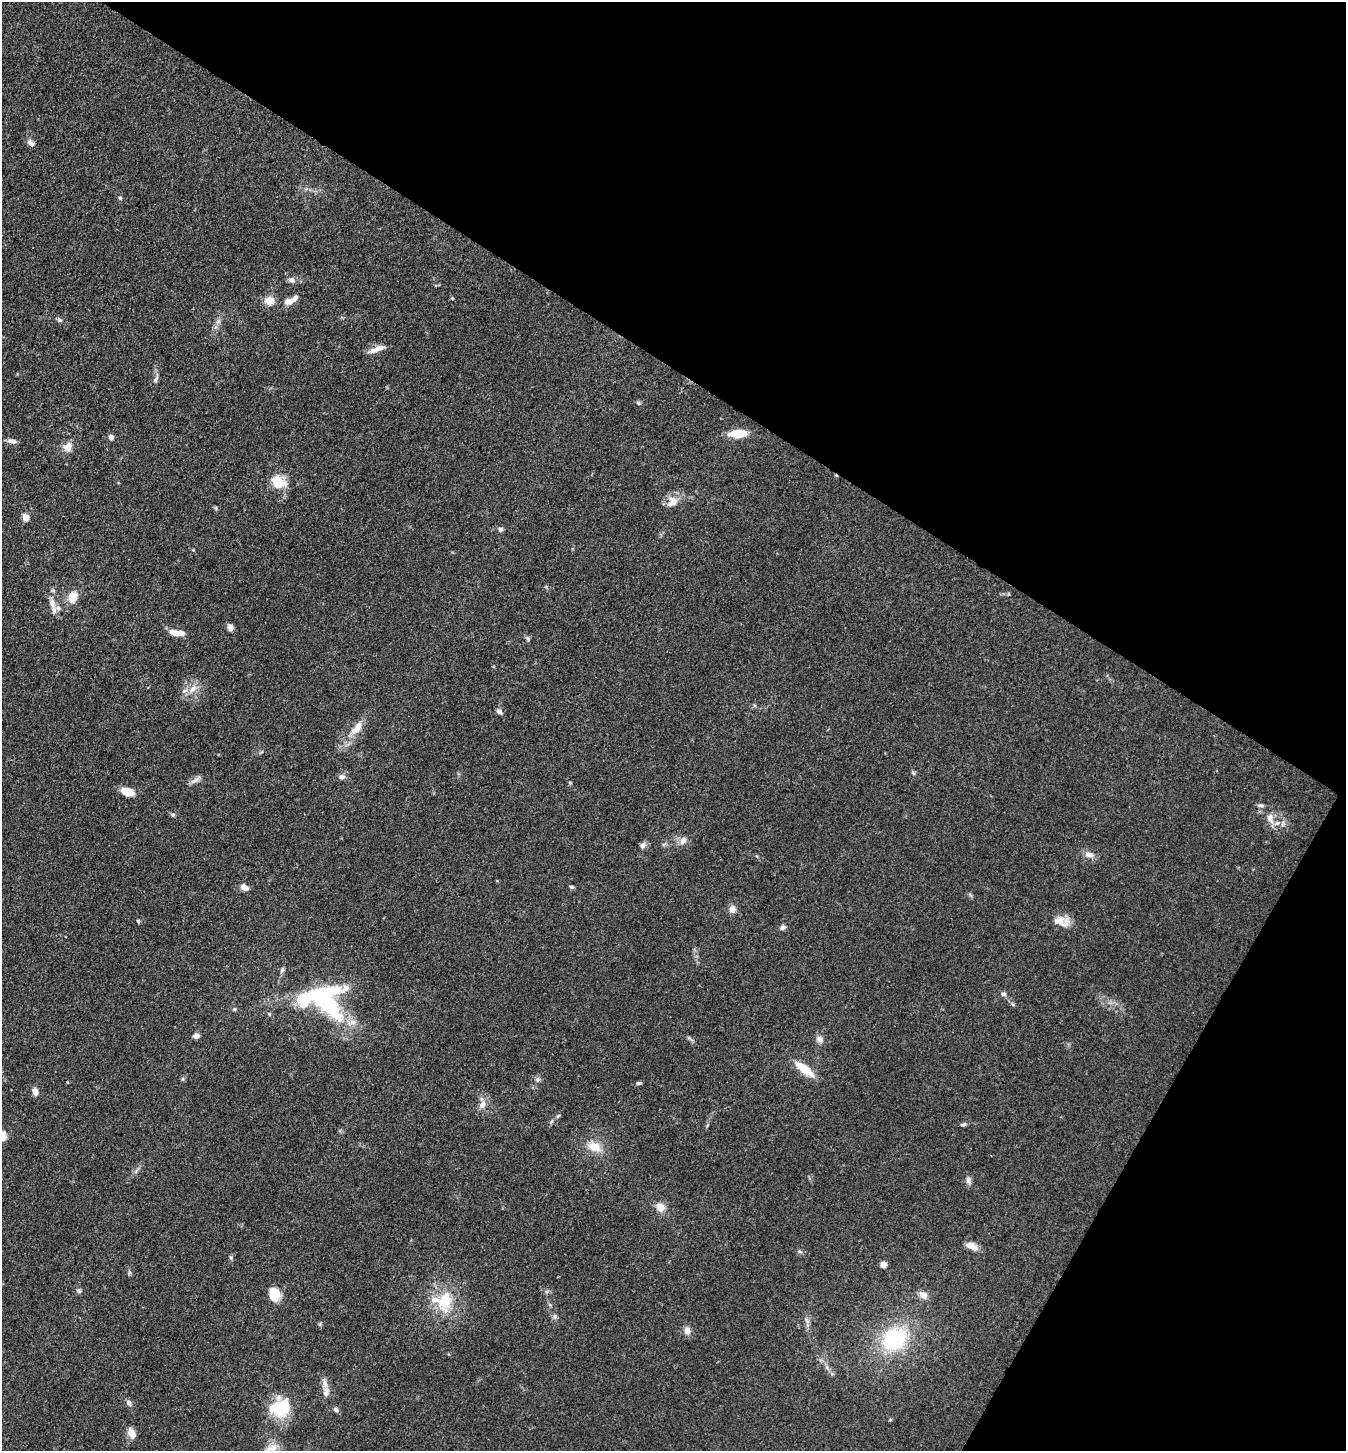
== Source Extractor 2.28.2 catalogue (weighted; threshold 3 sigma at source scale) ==
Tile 8 of 4 x 4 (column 4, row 2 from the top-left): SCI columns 4319-5662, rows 2903-4351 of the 5809 x 5802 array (HDU 1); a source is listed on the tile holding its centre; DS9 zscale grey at full resolution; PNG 1348 x 1453 px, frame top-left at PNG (2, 2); no overlay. Shown black and unused: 32% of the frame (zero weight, under 3 of 4 exposures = <1% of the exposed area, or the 3 px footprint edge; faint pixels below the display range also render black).
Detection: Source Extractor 2.28.2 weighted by HDU 2 'WHT'; one run over the whole footprint, this tile lists its part. Background 0.0789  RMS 0.0063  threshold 0.0282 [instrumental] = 3 sigma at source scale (4.5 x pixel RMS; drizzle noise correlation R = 1.50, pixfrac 1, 0.05/0.05 arcsec/px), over >= 5 px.
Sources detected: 86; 2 inside a brighter object's white glare — not listed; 6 inside a brighter listed object's ellipse — not listed separately; the other 78 listed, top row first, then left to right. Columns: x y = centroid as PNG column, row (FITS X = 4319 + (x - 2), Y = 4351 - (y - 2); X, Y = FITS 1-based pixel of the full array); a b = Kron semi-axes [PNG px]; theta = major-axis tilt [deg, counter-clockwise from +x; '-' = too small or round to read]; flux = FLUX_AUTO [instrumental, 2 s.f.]
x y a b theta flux
31 143 10 6 -47 2.7
120 198 6 5 - 1
292 280 9 7 -22 2.5
452 298 5 4 - 0.6
269 301 11 10 - 6.3
289 301 12 8 16 4.5
59 320 8 5 -41 1.4
377 349 21 6 21 5.4
156 379 10 5 60 1.8
639 403 6 4 -89 0.86
738 434 15 7 3 15
111 437 6 5 - 2.3
12 441 11 5 -8 3
68 447 13 11 66 5.3
278 482 14 11 -33 16
672 502 16 12 52 7.1
25 517 7 6 - 4.8
500 529 6 6 - 1.7
1009 594 5 3 - 0.62
73 597 18 13 65 7.3
52 603 13 8 -75 4.6
230 627 7 6 - 3.1
174 632 14 7 -19 5.6
528 639 6 4 -50 1
193 688 14 8 44 5.4
499 712 8 6 -41 2.1
357 728 23 10 50 9.1
913 773 7 4 -45 0.9
342 777 8 7 - 2.4
195 780 19 5 34 2.6
127 792 12 7 -15 11
1260 805 9 4 -1 1.3
173 815 6 5 - 1.1
1270 818 15 9 -75 5.6
683 841 12 8 51 3.4
643 845 9 7 35 2.2
1089 854 12 7 -9 3.8
244 887 9 6 -26 4
572 887 6 4 -15 1
732 909 9 8 - 3.8
138 921 5 4 - 0.73
1061 922 22 12 -13 7.8
783 927 8 6 25 1.9
282 969 8 5 64 1.4
1003 994 7 5 -3 1.5
303 1002 27 20 67 19
328 1005 35 17 -44 56
234 1009 5 4 - 0.88
269 1014 5 4 - 0.82
196 1036 6 5 - 3.5
820 1039 11 8 -46 3
805 1069 23 8 -38 14
538 1080 8 6 69 1.6
638 1083 8 4 1 1.2
35 1091 8 6 -74 3.8
482 1105 11 8 66 4.1
558 1116 7 4 45 0.96
964 1124 8 5 19 1.2
2 1136 13 9 78 4.9
594 1146 17 11 -24 9.9
968 1180 10 7 -86 2.3
660 1207 11 10 - 5.8
971 1246 13 7 -26 5.8
800 1252 6 4 -20 1
883 1264 4 4 - 7.9
79 1291 7 5 -86 1.3
274 1294 14 10 -74 13
923 1295 10 8 -33 4.6
444 1301 24 16 76 22
555 1316 7 4 -90 1.3
687 1331 10 8 -79 3.6
894 1339 34 28 32 51
326 1392 13 7 84 3.6
129 1403 9 6 -50 2.1
281 1407 25 19 43 26
336 1410 7 5 -37 1.7
131 1433 14 9 -62 5
273 1448 20 12 25 8.6
Isophote crosses this tile's border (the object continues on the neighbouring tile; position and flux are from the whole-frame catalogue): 2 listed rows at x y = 2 1136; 273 1448